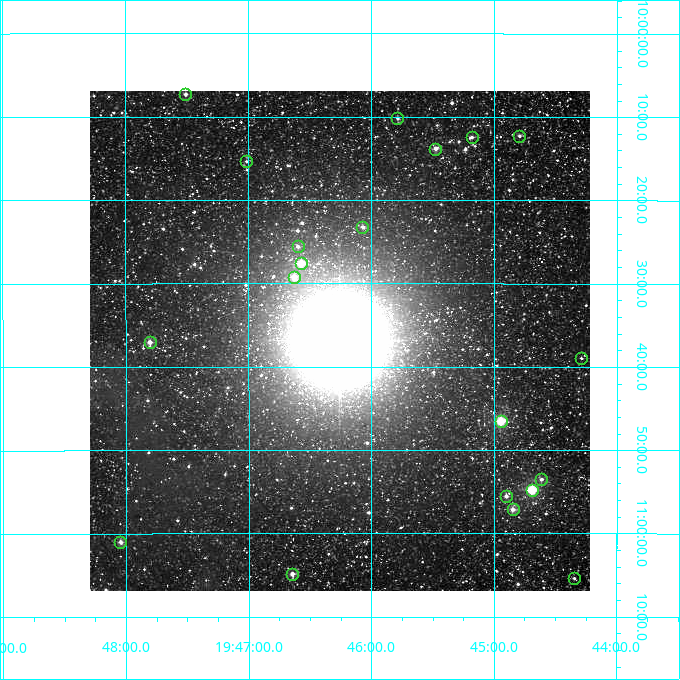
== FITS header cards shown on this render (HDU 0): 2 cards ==
NAXIS1  =                  500
NAXIS2  =                  500

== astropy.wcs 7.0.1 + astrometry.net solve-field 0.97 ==
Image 500 x 500 px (HDU 0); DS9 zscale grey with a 90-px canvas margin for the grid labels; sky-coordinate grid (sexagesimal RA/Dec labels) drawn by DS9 from the SOLVED WCS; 20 Tycho-2 reference stars matched to detected sources circled (green)
Header WCS: none
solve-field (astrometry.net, Tycho-2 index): SOLVED blind (the file carries no WCS)
Solved WCS: RA---TAN-SIP/DEC--TAN-SIP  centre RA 19:46:16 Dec +10:37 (296.56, +10.61 deg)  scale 7.2 arcsec/px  FOV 60.0' x 60.0'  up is -180 deg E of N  parity flipped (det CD > 0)
(file carries no celestial WCS; the grid is the blind solution)
Tycho-2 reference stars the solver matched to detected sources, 20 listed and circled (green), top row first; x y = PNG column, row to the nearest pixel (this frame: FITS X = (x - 90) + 1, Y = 500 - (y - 91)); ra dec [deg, ICRS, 3 dp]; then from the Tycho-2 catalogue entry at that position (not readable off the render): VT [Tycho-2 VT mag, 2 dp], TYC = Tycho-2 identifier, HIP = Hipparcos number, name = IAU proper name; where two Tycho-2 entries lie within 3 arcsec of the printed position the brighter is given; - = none
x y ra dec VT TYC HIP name
185 94 296.878 +10.121 9.70 1062-2235-1 - -
397 118 296.447 +10.170 10.25 1061-1249-1 - -
519 136 296.199 +10.204 9.96 1061-377-1 - -
472 137 296.296 +10.207 10.10 1061-435-1 - -
435 149 296.370 +10.231 9.32 1061-347-1 - -
246 161 296.754 +10.256 10.35 1061-1591-1 - -
362 227 296.518 +10.386 9.71 1061-1872-1 - -
298 246 296.650 +10.426 9.87 1061-2002-1 - -
301 263 296.643 +10.460 8.15 1061-1520-1 97306 -
294 277 296.657 +10.487 8.76 1061-1694-1 - -
150 342 296.951 +10.617 9.05 1062-1479-1 - -
581 358 296.073 +10.649 10.43 1061-2122-1 - -
501 421 296.237 +10.775 7.62 1061-1778-1 97162 -
541 479 296.153 +10.892 9.78 1061-216-1 - -
532 490 296.173 +10.913 7.24 1061-468-1 97145 -
506 496 296.225 +10.925 9.66 1061-1056-1 - -
513 509 296.212 +10.952 9.10 1061-246-1 97154 -
120 542 297.011 +11.017 9.16 1062-1695-1 - -
292 574 296.661 +11.081 9.20 1061-1596-1 - -
574 578 296.087 +11.089 10.39 1061-274-1 - -